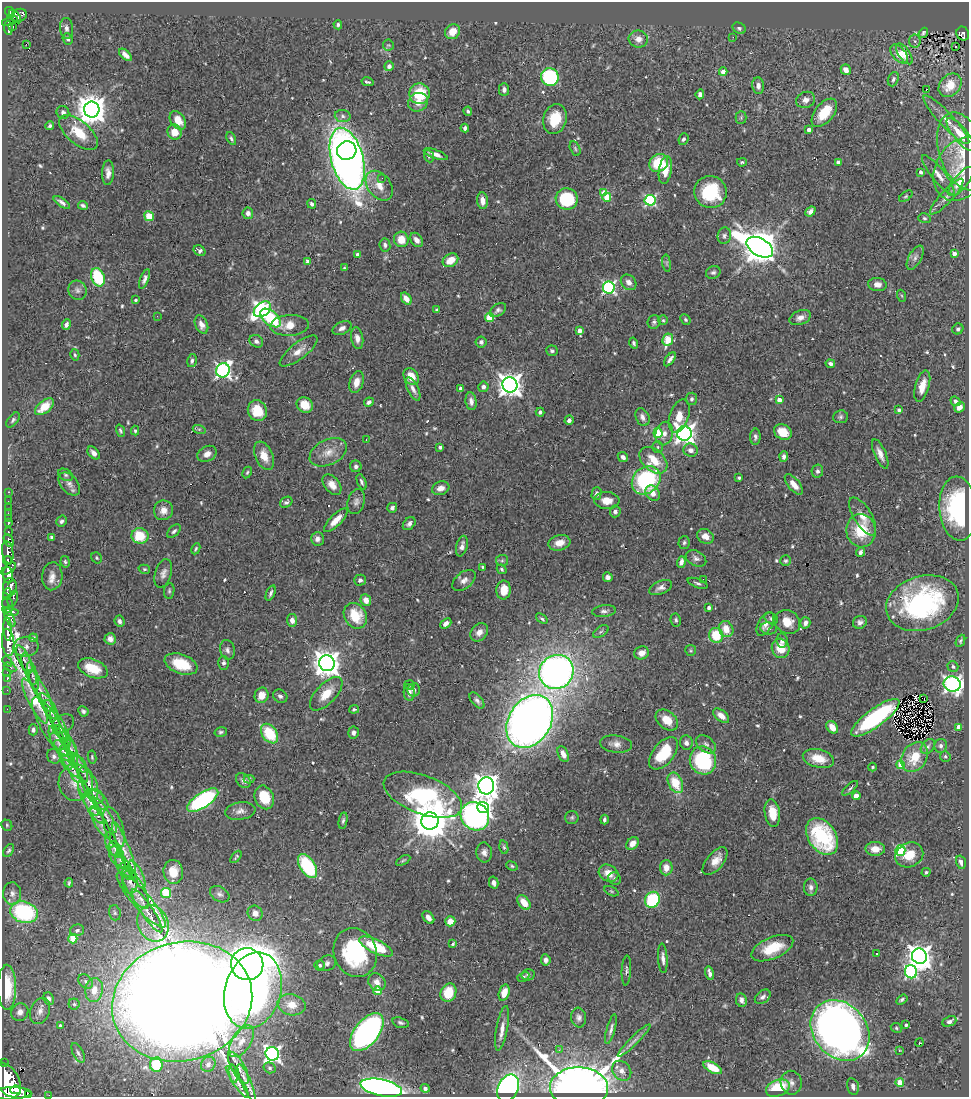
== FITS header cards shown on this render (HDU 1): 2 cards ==
NAXIS1  =                  967
NAXIS2  =                 1095

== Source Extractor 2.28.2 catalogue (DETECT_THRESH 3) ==
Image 967 x 1095 px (HDU 1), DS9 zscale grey, 1 PNG px = 1 image px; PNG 971 x 1099 px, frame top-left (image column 1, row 1095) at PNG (2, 2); each listed source drawn as its Kron ellipse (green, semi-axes under 4 px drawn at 4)
Background 0.47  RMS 0.026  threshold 0.0766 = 3 sigma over >= 5 px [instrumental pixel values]
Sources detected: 598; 1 with non-positive FLUX_AUTO (blend fragments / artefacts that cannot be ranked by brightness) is neither listed nor drawn; of the other 597, the 500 brightest by FLUX_AUTO listed and drawn (97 fainter detections omitted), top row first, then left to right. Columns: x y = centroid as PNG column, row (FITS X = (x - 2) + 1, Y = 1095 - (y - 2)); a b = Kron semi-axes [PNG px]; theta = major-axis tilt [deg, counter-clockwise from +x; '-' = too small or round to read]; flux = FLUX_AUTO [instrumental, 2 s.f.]
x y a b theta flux
10 13 6 4 -60 480
19 15 8 6 21 290
15 17 8 3 -50 280
10 21 8 3 18 210
338 25 4 4 - 3.3
13 27 3 2 - 11
9 28 7 3 -88 220
66 28 10 6 -86 7.3
739 28 7 5 -31 3.7
453 32 8 7 - 22
923 33 5 3 - 3.3
963 34 7 6 - 120
733 37 3 2 - 2.6
68 39 6 5 - 5.4
638 39 9 8 - 13
915 41 6 6 - 2.3
26 44 2 2 - 1800
388 45 6 5 - 2.7
956 47 3 2 - 2.6
899 54 11 6 -49 23
904 54 12 5 -55 12
125 55 8 4 -43 9.8
389 66 5 4 - 5.9
846 70 5 5 - 10
723 72 4 4 - 11
550 77 9 8 - 170
893 79 7 5 68 4.2
367 82 6 3 -13 3
950 85 13 10 46 35
758 86 8 6 -83 8.1
504 89 6 5 - 5.8
927 89 3 3 - 6.7
419 94 10 10 - 61
700 94 5 4 - 6.6
806 100 10 8 21 10
418 102 10 9 - 16
92 109 8 7 - 2600
468 111 5 3 - 3.1
63 112 6 6 - 4
824 113 16 9 50 47
343 116 8 6 -5 5.2
741 118 6 5 - 3
555 119 15 11 73 53
178 120 10 7 -54 22
946 120 32 7 -47 23
50 126 4 3 - 3.4
465 128 4 4 - 4.5
809 130 4 4 - 8.8
78 132 23 11 -40 41
175 132 8 7 - 25
961 134 20 7 -51 31
231 138 7 4 -65 3.5
683 139 6 5 - 4.3
575 149 8 4 -64 2.9
347 151 10 9 - 480
962 151 40 23 -71 63
436 154 12 4 -19 11
429 156 6 5 - 4
347 159 32 16 -75 1800
742 162 5 3 - 2.7
838 162 4 3 - 8.6
659 163 10 8 36 80
961 169 33 25 60 57
665 170 14 6 81 30
920 172 4 3 - 5.4
108 173 12 6 88 10
938 175 24 6 -51 17
382 178 3 2 - 2.6
961 182 18 7 51 27
379 186 17 11 -52 24
710 192 16 16 - 98
604 193 4 4 - 30
906 196 8 4 36 2.6
607 197 4 4 - 51
947 197 23 6 47 14
567 199 11 10 - 96
650 200 5 5 - 240
482 201 8 5 -84 14
62 202 9 4 -35 6.6
312 204 5 4 - 5.1
83 205 5 3 - 3.7
810 212 6 4 41 8.3
248 213 6 5 - 7.9
149 216 5 4 - 36
924 218 6 4 -16 3.1
724 236 8 6 80 5.7
401 239 8 7 - 25
416 240 8 5 -53 9
385 245 7 5 -80 4.1
760 247 14 8 -30 4400
199 251 6 5 - 5.3
954 254 4 3 - 12
358 255 4 4 - 17
915 258 13 6 61 8.2
450 260 8 6 31 27
308 261 4 4 - 21
667 263 8 4 -82 3.2
345 268 4 3 - 3
713 272 7 6 - 4.3
98 277 9 6 -68 100
145 279 11 4 70 6.1
629 282 8 7 - 8.5
877 284 9 6 -4 10
609 287 6 6 - 310
77 290 10 9 - 7.6
902 296 6 4 -71 2.4
406 299 7 4 -53 13
135 300 3 3 - 3.3
262 309 10 6 38 500
437 310 4 3 - 5.1
498 310 9 6 35 5.2
157 316 3 2 - 2.5
271 318 12 7 -40 120
489 318 4 4 - 62
800 318 11 7 22 12
663 320 5 4 - 2.5
685 320 5 4 - 2.9
654 322 7 6 - 4.3
66 324 5 4 - 5.1
201 325 9 6 -66 12
290 325 19 10 3 25
342 328 10 6 26 7.7
958 329 6 5 - 3.7
580 330 4 4 - 10
357 338 11 6 -80 11
668 340 6 5 - 68
256 341 7 6 - 5.7
481 342 5 5 - 4.5
634 343 5 4 - 3.2
299 351 23 8 37 17
552 351 6 5 - 3.2
75 355 6 4 -73 3
670 359 8 3 55 5.8
192 361 6 4 77 4.3
830 364 5 4 - 4.9
223 370 7 6 - 540
411 376 9 7 -56 22
356 382 11 7 74 16
510 385 7 7 - 1600
922 386 16 7 74 22
483 387 5 5 - 6.6
413 389 12 5 -64 9.4
461 389 4 3 - 7.5
692 399 6 5 - 3.9
779 400 4 4 - 18
471 401 9 5 -81 8
955 401 5 4 - 5.1
369 402 5 4 - 5.4
305 405 8 7 - 28
44 407 11 6 39 32
959 407 5 4 - 14
899 410 4 3 - 5.4
257 411 11 9 -68 42
540 412 4 4 - 5
679 416 17 9 72 24
642 417 9 6 -67 8.5
840 417 7 6 - 4.1
13 420 8 5 52 3.7
569 420 5 3 - 12
199 429 6 4 -18 2.8
120 431 6 4 -70 3
135 431 5 4 - 3.1
783 432 9 7 -31 31
658 433 5 4 - 86
684 433 7 7 - 1100
664 434 12 8 77 14
755 437 8 5 87 4.8
366 439 3 2 - 6.2
440 447 4 4 - 5.7
658 447 6 5 - 3
691 450 7 6 - 9.3
328 452 20 12 26 24
94 453 7 5 -46 8.7
207 454 10 7 29 12
880 454 16 5 -67 12
264 456 15 9 -67 22
623 457 5 4 - 6.2
784 457 5 4 - 6.6
653 460 16 10 -42 41
356 466 6 5 - 5.2
817 471 6 5 - 4.8
247 472 6 4 62 2.5
66 475 8 5 -32 3.7
739 478 3 3 - 3.5
646 480 16 12 43 180
362 482 8 4 -69 4.8
69 484 13 8 -50 10
794 484 12 6 -50 16
332 485 11 7 -50 15
441 488 9 6 20 12
9 492 3 2 - 10
653 493 8 6 -53 15
597 494 6 5 - 6.7
607 500 12 8 -3 18
8 501 2 2 - 4.9
286 502 6 5 - 3.7
356 502 13 8 75 8.5
8 508 2 2 - 3.9
392 508 5 5 - 3.9
958 509 32 19 -85 210
163 510 10 9 - 14
615 511 6 5 - 5.5
8 513 2 2 - 6.1
863 516 21 9 -59 21
8 518 2 2 - 5.9
336 520 15 5 45 20
61 521 6 5 - 4
8 523 4 3 - 56
409 524 7 5 49 5.9
174 531 8 5 44 4.5
861 531 16 15 - 59
8 532 3 3 - 89
140 536 8 8 - 50
705 536 9 7 -30 14
52 538 4 3 - 4
317 539 7 6 - 7.5
9 540 7 4 -63 190
684 542 6 5 - 3.6
559 543 11 7 14 16
462 546 10 5 76 7.8
196 549 6 3 64 2.5
8 552 11 5 -82 1200
860 552 5 4 - 5.4
96 558 6 5 - 2.7
696 558 11 7 -28 7
502 560 6 5 - 3
7 561 4 3 - 410
786 561 5 5 - 2.9
65 562 6 4 -81 2.9
681 562 6 4 74 7.7
483 567 3 3 - 2.4
9 569 8 4 36 860
144 569 6 4 -15 2.4
502 569 5 4 - 3.1
163 573 15 8 72 10
8 575 8 5 -85 1800
52 576 14 10 84 13
608 577 5 5 - 5.6
703 579 2 2 - 2.4
360 580 6 5 - 5.4
464 580 13 8 38 10
698 583 10 4 -21 4.4
10 587 9 7 -87 1200
661 588 12 6 23 9
503 590 9 7 84 27
169 591 8 5 82 3.4
271 593 8 4 68 4.4
7 594 6 3 83 330
13 598 8 4 70 240
366 600 6 5 - 16
922 603 37 27 17 290
8 605 8 5 -74 390
709 607 4 4 - 5.7
10 611 8 3 -12 450
604 611 12 6 7 6.1
355 616 13 11 -59 51
10 617 10 4 -66 660
542 619 6 3 -38 2.8
771 619 7 5 -31 4.3
292 620 6 5 - 12
676 620 6 5 - 3.9
119 621 6 5 - 5.1
787 622 13 11 -34 24
860 622 7 6 - 6.5
446 623 6 4 39 8.4
805 623 6 5 - 7.1
765 624 13 7 60 11
768 628 8 6 -8 4.5
8 629 11 4 -87 1500
726 629 8 7 - 25
479 632 10 7 49 12
601 632 9 5 34 3.7
716 635 7 7 - 53
33 638 4 3 - 3.2
110 639 6 5 - 10
782 641 7 5 -82 6.9
960 641 6 4 66 3.4
8 642 13 6 -84 1700
26 647 12 10 7 11
781 648 10 8 -64 29
227 650 10 7 -76 6.9
691 650 5 5 - 2.4
641 653 7 6 - 14
24 659 15 5 -65 7.5
7 661 6 2 -45 19
223 663 7 5 89 5.2
327 663 8 7 - 2000
181 664 17 9 -20 49
953 666 5 5 - 3.7
10 667 7 3 -27 79
93 668 15 9 -21 42
29 669 17 5 -70 7.1
7 672 2 2 - 11
556 672 18 16 42 1200
33 676 15 5 -76 6.4
7 678 3 3 - 28
952 684 8 7 - 620
409 685 5 5 - 3
7 690 2 2 - 8.7
414 690 6 6 - 5.8
41 691 23 5 -62 13
409 692 8 5 -86 8.8
326 694 21 10 46 31
262 695 8 7 - 19
280 696 7 6 - 5.8
924 698 3 2 - 2.9
477 700 9 5 -48 5
35 701 25 6 -62 49
48 706 14 6 -60 8
7 709 2 2 - 7.5
354 709 5 3 - 3.3
83 711 5 4 - 4.6
52 713 14 5 -66 7.3
721 716 9 5 -39 12
875 718 29 9 36 190
667 720 12 8 -42 27
530 721 28 21 58 1800
63 724 12 8 32 9
51 727 34 9 -60 23
832 727 7 5 -55 19
959 727 4 4 - 25
60 728 21 5 -65 13
33 730 5 4 - 4.4
221 732 6 4 13 3.6
353 733 6 5 - 5.9
270 734 11 7 -54 68
57 738 13 6 -67 8.3
67 742 17 5 -59 10
686 743 7 6 - 6.5
59 744 13 5 -53 6.8
616 744 16 8 -7 12
706 744 11 7 -39 7.7
941 746 7 6 - 4.9
928 747 8 6 50 4.9
71 750 14 5 -73 8.7
63 751 12 5 -53 6.8
663 753 19 10 51 71
563 754 8 5 -66 9.1
54 756 7 6 - 5.8
945 756 5 5 - 2.8
66 757 13 6 -76 7.4
92 757 6 4 -81 2.5
914 757 16 12 57 48
818 758 16 9 -14 32
703 760 14 13 - 150
78 763 12 6 -48 7.8
900 765 4 4 - 34
71 766 13 5 -53 5.7
872 767 4 3 - 2.4
81 768 15 4 -67 8.8
75 773 11 4 -62 4.2
249 779 5 4 - 2.9
243 780 8 6 -48 7.3
76 782 18 17 - 28
89 783 17 7 -67 12
675 783 11 7 -66 43
486 786 8 8 - 1800
83 788 8 4 -67 3.4
850 788 10 4 42 3.5
423 795 41 19 -21 240
856 796 4 4 - 23
96 797 8 6 -29 6.7
264 797 12 9 -67 53
88 799 19 6 -63 10
99 800 12 6 -45 9
203 800 18 7 33 260
483 808 6 5 - 720
93 809 17 5 -58 9.4
240 811 15 8 9 12
772 813 14 7 -81 32
97 815 10 4 -51 3.3
106 815 20 4 -58 7.8
475 816 15 13 -46 520
572 817 7 6 - 3.4
604 820 5 3 - 3.9
343 821 8 4 80 4.2
430 821 8 8 - 5500
101 823 17 6 -59 11
7 825 6 5 - 2.7
114 828 21 9 -73 15
822 837 20 13 -56 170
632 843 7 5 44 12
111 844 12 5 -71 6.9
504 847 7 4 -78 3.1
115 849 8 6 -62 3.4
875 849 9 7 0 18
9 850 7 4 58 3.6
124 850 30 5 -69 17
900 851 5 5 - 160
484 852 10 8 -85 8.8
117 855 10 7 -71 6.9
909 855 14 12 28 32
236 857 7 3 50 2.6
403 860 8 3 29 2.5
120 861 8 5 -75 4.3
715 861 17 8 51 19
961 862 7 4 -73 6.5
308 866 13 7 -57 120
512 866 6 4 -22 2.6
124 867 14 6 -60 8.1
666 868 7 6 - 18
173 872 12 9 -85 36
926 872 4 4 - 2.8
609 873 10 8 -27 22
137 874 15 5 -62 11
615 879 6 6 - 4.2
130 881 12 7 -90 8.3
69 883 5 3 - 2.7
494 883 6 4 -76 6.5
811 887 9 6 -89 6.9
135 889 23 8 -60 15
611 891 7 4 -27 2.5
12 893 11 9 -87 9.7
166 893 5 5 - 89
220 894 10 7 -31 6.6
141 900 35 8 -49 28
652 900 8 7 - 140
524 902 8 5 -52 25
147 911 25 6 -56 15
24 912 14 10 -17 180
115 913 8 5 -75 3.9
255 913 8 7 - 11
428 917 7 5 -50 9.8
450 921 5 5 - 20
153 923 19 15 -65 33
77 930 7 5 17 5.2
73 939 4 4 - 54
453 944 4 3 - 2.6
376 947 18 7 -25 79
772 948 22 10 23 52
355 952 25 21 -69 190
877 953 3 2 - 2.8
919 956 8 7 - 1800
663 958 15 4 -87 9.6
546 960 6 5 - 7.4
327 963 9 7 25 7
247 964 16 16 - 970
319 965 5 5 - 4.4
626 970 15 4 87 5.2
911 972 7 6 - 280
710 973 7 3 -74 7.3
528 975 7 5 13 3.6
523 977 6 4 29 2.8
86 981 8 6 -45 5.5
377 982 9 8 - 12
7 987 22 9 -90 68
94 990 12 8 79 22
253 991 39 28 74 640
378 991 4 4 - 40
448 993 9 7 65 52
504 993 8 5 72 22
763 997 9 6 39 6
49 999 6 5 - 6.9
902 999 6 4 34 3.7
741 1000 7 5 -80 7.5
182 1002 71 59 16 9100
74 1004 5 5 - 2.8
292 1005 14 10 -13 26
40 1011 14 9 67 12
20 1012 9 8 - 11
579 1018 10 7 -82 7.1
949 1021 7 5 23 6.8
401 1023 8 5 -15 3.8
906 1025 3 3 - 4.1
60 1026 4 3 - 5.3
502 1028 23 5 80 15
896 1028 6 4 -24 2.6
611 1029 15 4 75 6.2
840 1030 33 26 -49 1600
367 1032 22 12 51 590
634 1040 22 3 45 8.6
242 1041 18 9 57 23
919 1042 4 2 - 2.7
559 1050 3 3 - 2.8
899 1050 3 3 - 23
78 1053 11 5 -64 5
272 1054 7 6 - 590
4 1063 3 3 - 61
208 1064 8 7 - 6.5
156 1065 7 6 - 80
238 1068 18 6 -61 12
270 1068 6 5 - 3.6
713 1068 10 5 -29 28
622 1071 11 8 -49 10
233 1073 9 4 -77 3.8
7 1080 19 11 -58 5500
237 1082 19 4 -55 6.8
246 1083 20 5 -67 9.4
791 1083 12 10 -79 12
900 1083 4 4 - 46
853 1086 8 5 -77 9.3
381 1088 21 8 -11 1000
425 1088 4 4 - 8.1
508 1088 14 10 64 490
579 1088 29 20 -2 2800
778 1088 12 8 21 70
16 1090 5 4 - 820
10 1093 21 6 1 3300
28 1094 4 3 - 19
49 1095 2 2 - 7.6
At the frame edge (FLAGS 8, measured only in part): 2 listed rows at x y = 28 1094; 49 1095
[97 fainter detections neither listed nor drawn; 1 non-positive-flux detection neither listed nor drawn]